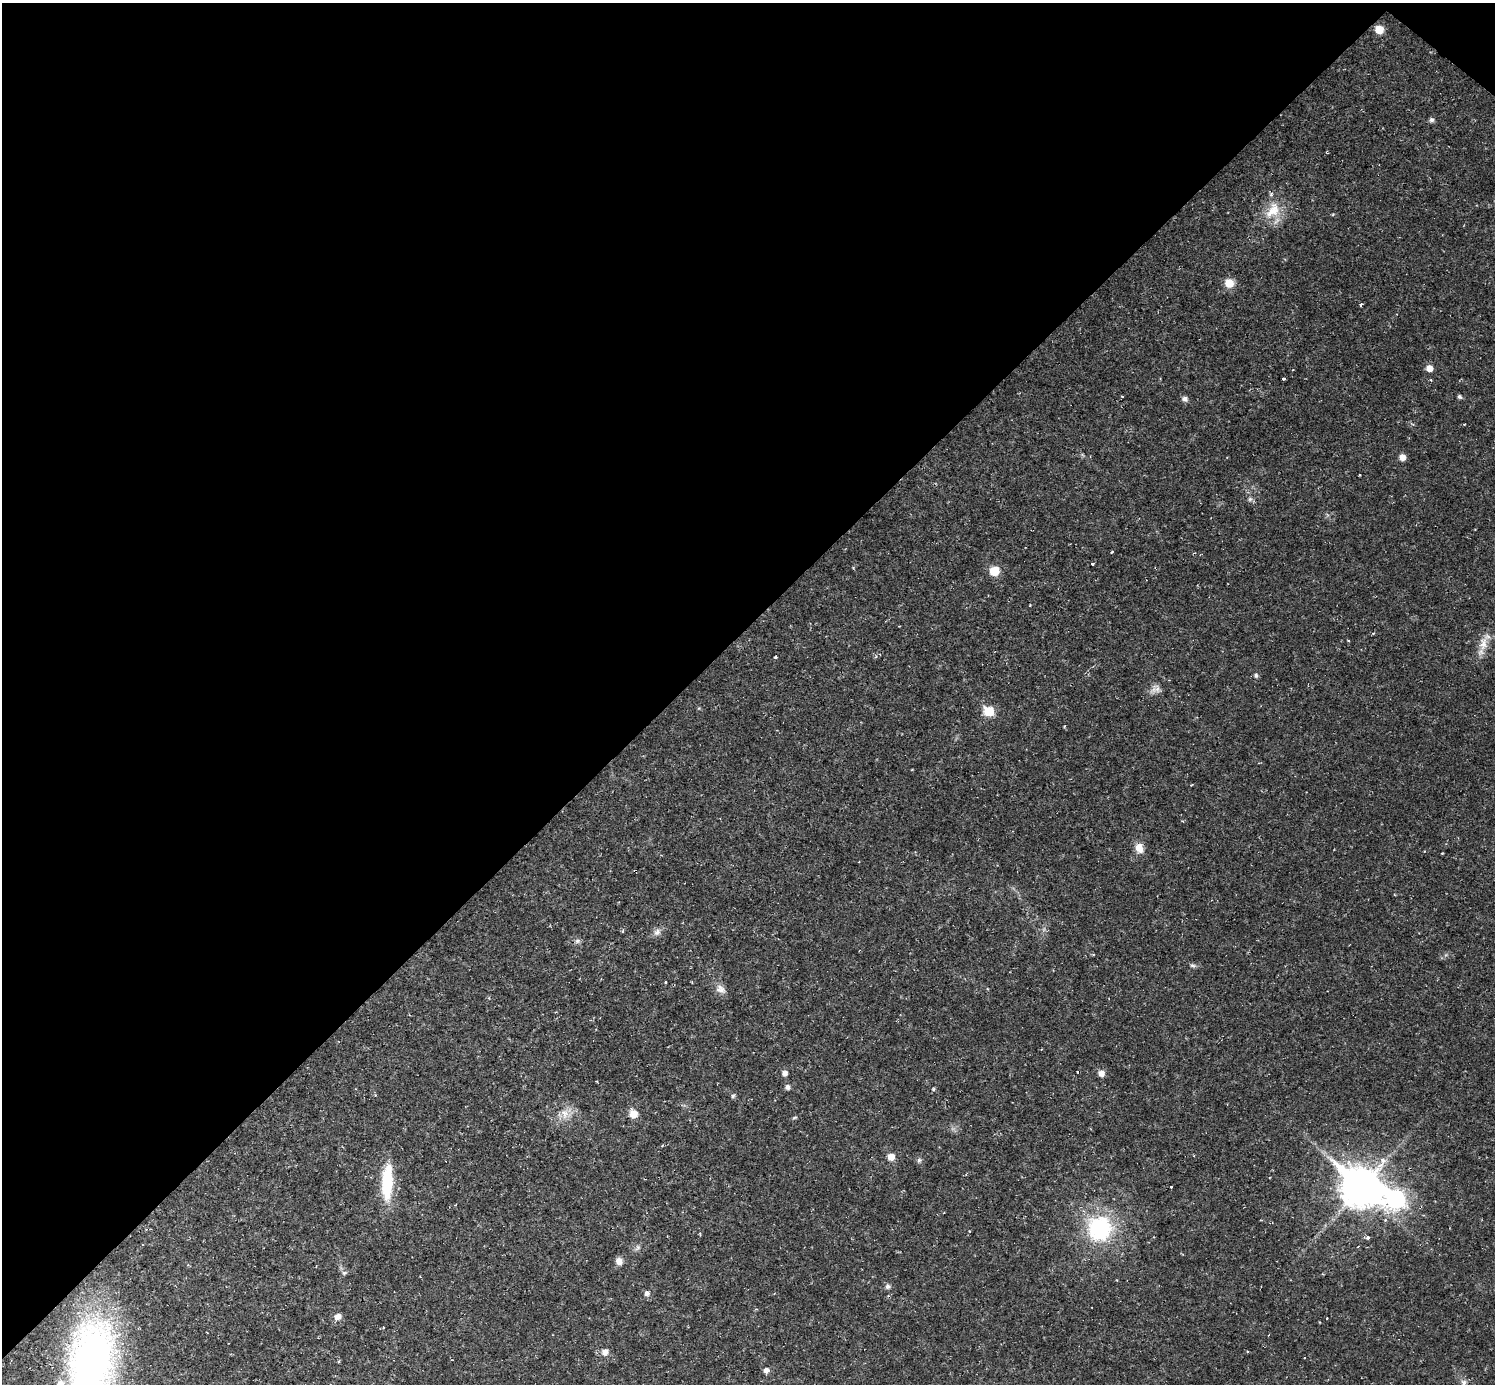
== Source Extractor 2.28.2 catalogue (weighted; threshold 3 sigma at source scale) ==
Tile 2 of 4 x 4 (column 2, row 1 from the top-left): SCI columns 1494-2986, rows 4297-5678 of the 5971 x 5973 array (HDU 1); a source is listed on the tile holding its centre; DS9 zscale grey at full resolution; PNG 1497 x 1386 px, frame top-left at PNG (2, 3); no overlay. Shown black and unused: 46% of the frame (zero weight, under 2 of 3 exposures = <1% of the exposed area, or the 3 px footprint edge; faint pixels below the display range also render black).
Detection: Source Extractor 2.28.2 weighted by HDU 2 'WHT'; one run over the whole footprint, this tile lists its part. Background 0.0316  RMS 0.0069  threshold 0.031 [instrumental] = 3 sigma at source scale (4.5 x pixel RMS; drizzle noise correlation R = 1.50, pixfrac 1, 0.05/0.05 arcsec/px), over >= 5 px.
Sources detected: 68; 2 too faint to see at this stretch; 1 cosmic-ray / hot-pixel residue — not listed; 2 inside a brighter listed object's ellipse — not listed separately; the other 63 listed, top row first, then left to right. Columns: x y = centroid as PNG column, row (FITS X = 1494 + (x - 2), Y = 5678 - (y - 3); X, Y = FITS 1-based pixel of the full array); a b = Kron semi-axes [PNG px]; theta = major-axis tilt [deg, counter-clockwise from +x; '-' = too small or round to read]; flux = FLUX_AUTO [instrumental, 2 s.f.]
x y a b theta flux
1379 29 6 6 - 14
1432 120 7 6 - 1.8
1273 210 29 19 54 20
1229 283 8 8 - 11
1361 304 3 3 - 4.2
1429 368 6 6 - 6
1293 370 3 3 - 0.51
1284 378 3 3 - 8
1122 397 4 3 - 0.65
1459 397 6 5 - 1.5
1185 399 7 6 - 2.8
1083 455 6 4 -70 0.91
1402 457 6 6 - 4.9
1250 499 6 6 - 1.8
1112 552 4 3 - 0.62
1092 564 3 3 - 4.5
994 571 8 8 - 14
1373 633 5 3 - 0.78
1483 643 25 11 77 10
775 657 3 3 - 3.2
1256 675 7 5 -88 1.5
1155 689 15 12 22 5.1
699 708 5 4 - 0.67
989 711 6 6 - 33
1139 848 13 10 -68 7.2
657 932 12 9 60 3.8
577 941 8 6 2 2.1
1193 965 9 5 -17 1.8
665 982 3 3 - 1.9
721 989 16 11 -36 5.2
784 1073 5 5 - 3.6
1101 1073 7 6 - 4.9
787 1087 6 6 - 2.4
933 1089 5 4 - 0.91
733 1096 7 5 70 1.4
566 1113 20 15 37 11
633 1114 9 8 - 8.7
794 1118 8 4 14 1
891 1157 7 7 - 6.6
919 1160 8 6 74 1.6
387 1182 43 12 88 36
1171 1187 3 3 - 1
1360 1187 15 13 -38 1900
1395 1199 11 9 -28 230
1385 1220 4 4 - 1.1
1100 1228 28 27 - 73
969 1231 4 3 - 0.49
700 1235 4 3 - 0.62
1367 1237 3 3 - 3
1358 1246 4 3 - 0.53
638 1248 9 7 54 2.2
619 1261 8 7 - 5
344 1273 7 5 15 1.6
888 1286 7 7 - 2.2
647 1293 8 7 - 2.7
338 1317 9 7 29 4.4
1327 1318 3 3 - 1.3
605 1352 8 7 - 4.4
1247 1352 3 2 - 0.96
1304 1358 3 2 - 0.78
92 1362 64 31 83 370
766 1370 6 6 - 3.3
1464 1383 14 8 -59 4.5
Isophote crosses this tile's border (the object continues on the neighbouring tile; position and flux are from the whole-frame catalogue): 2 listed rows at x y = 92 1362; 1464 1383